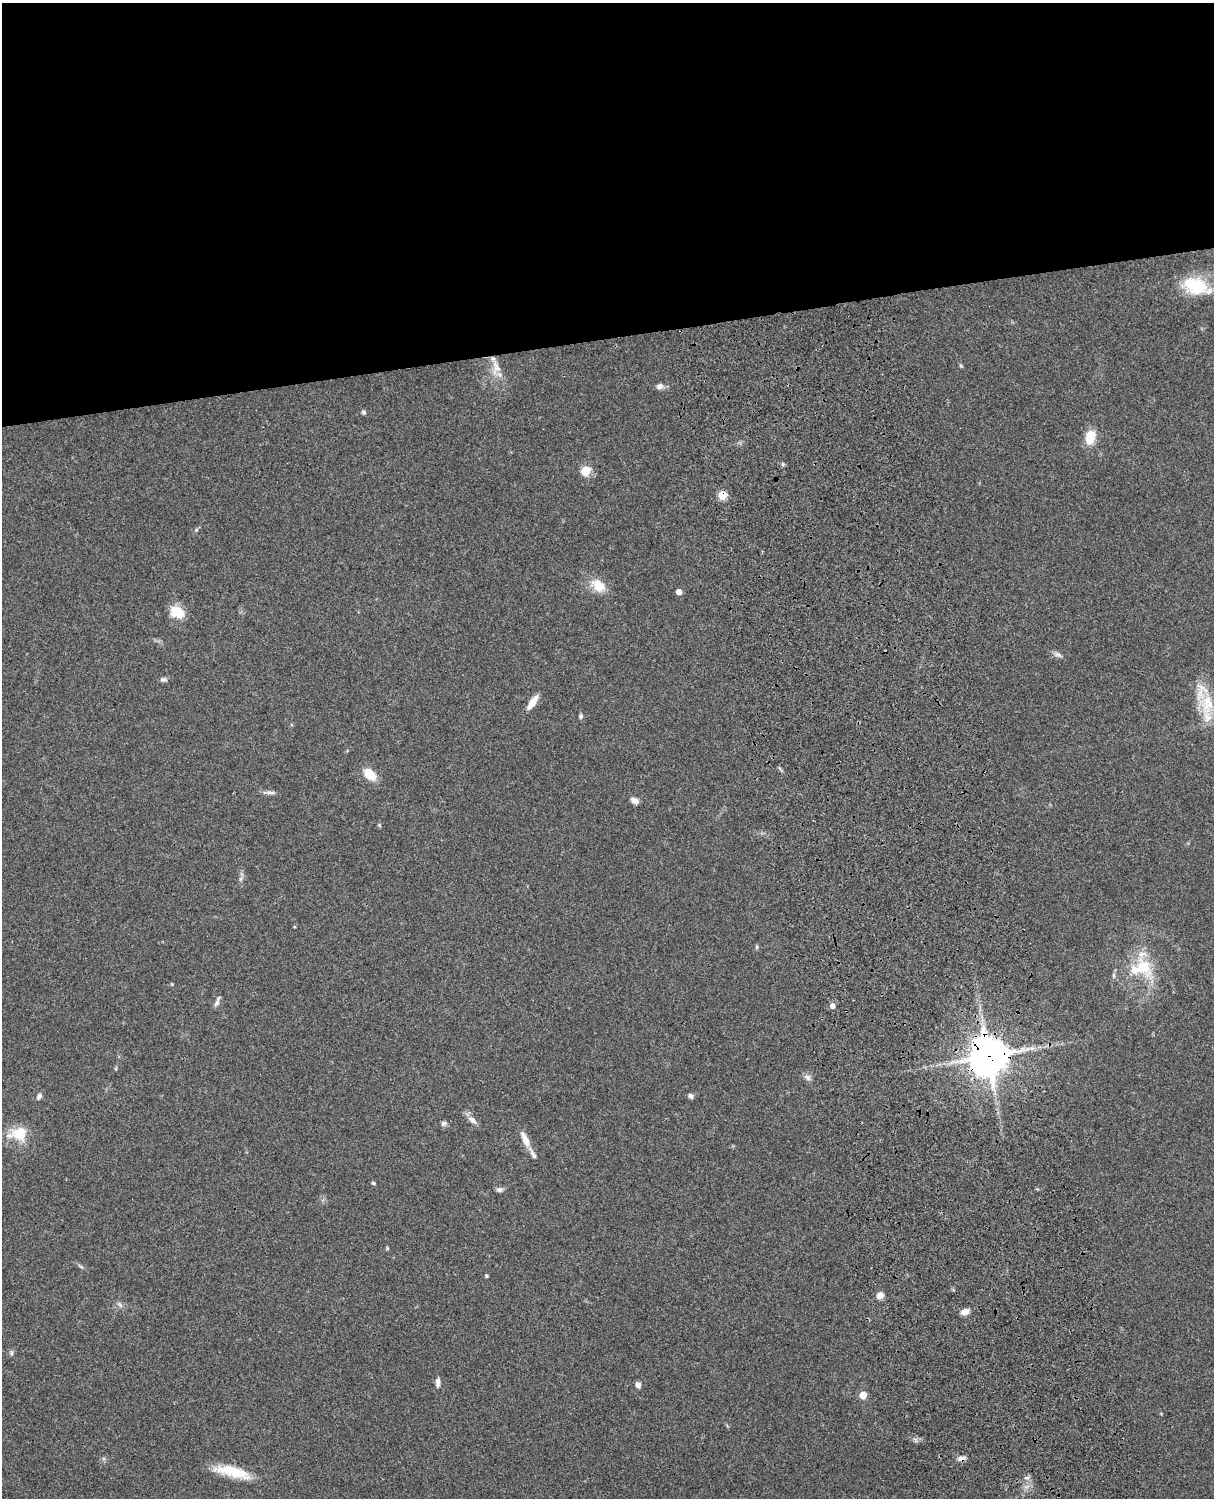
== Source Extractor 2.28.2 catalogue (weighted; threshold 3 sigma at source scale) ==
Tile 2 of 4 x 3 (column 2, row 1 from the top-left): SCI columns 1333-2544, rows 3268-4763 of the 5088 x 4927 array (HDU 1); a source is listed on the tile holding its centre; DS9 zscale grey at full resolution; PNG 1216 x 1500 px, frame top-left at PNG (2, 3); no overlay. Shown black and unused: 22% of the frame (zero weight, under 3 of 4 exposures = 6% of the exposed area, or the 3 px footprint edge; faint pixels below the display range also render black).
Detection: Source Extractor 2.28.2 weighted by HDU 2 'WHT'; one run over the whole footprint, this tile lists its part. Background 0.103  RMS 0.0064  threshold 0.0288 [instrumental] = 3 sigma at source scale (4.5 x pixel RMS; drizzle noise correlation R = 1.50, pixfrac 1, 0.05/0.05 arcsec/px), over >= 5 px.
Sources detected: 49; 2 inside a brighter listed object's ellipse — not listed separately; the other 47 listed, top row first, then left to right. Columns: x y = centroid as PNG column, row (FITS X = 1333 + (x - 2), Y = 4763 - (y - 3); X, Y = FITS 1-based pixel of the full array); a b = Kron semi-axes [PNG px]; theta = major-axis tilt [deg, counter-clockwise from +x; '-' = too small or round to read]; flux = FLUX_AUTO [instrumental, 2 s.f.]
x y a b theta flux
1195 286 33 22 -12 29
961 366 6 4 -19 0.74
496 367 24 11 -86 9.3
659 386 9 7 12 2.6
364 412 5 5 - 1.2
1090 437 16 11 75 11
586 470 5 5 - 33
722 495 5 5 - 24
196 530 6 4 47 0.91
598 585 21 14 -36 11
679 592 4 4 - 4.6
177 612 17 12 -22 12
1058 655 12 6 -26 2.2
163 679 8 6 5 1.7
532 702 18 7 55 7.2
1207 704 31 20 86 21
581 716 6 5 - 1.3
370 774 12 8 -40 15
270 793 16 4 0 2.2
634 800 10 7 -25 2.8
240 879 7 4 89 1.4
757 947 6 4 89 0.84
1143 967 34 20 -58 24
1114 976 8 4 -89 1.3
217 1002 14 4 67 2.1
832 1006 5 5 - 3.1
988 1056 13 12 - 1500
808 1077 9 8 - 2.3
39 1096 8 6 67 1.8
691 1096 7 6 - 1.7
472 1120 13 7 -35 3.4
444 1123 9 6 27 1.7
18 1134 26 17 6 15
525 1139 23 8 -66 6.6
374 1183 5 4 - 0.85
499 1189 8 6 3 2
81 1266 11 3 -35 1.2
486 1276 5 4 - 0.82
880 1295 6 6 - 5.2
120 1305 9 5 -54 1.6
965 1312 8 6 23 5.1
11 1353 7 5 85 1.2
438 1382 12 6 88 2.4
638 1385 6 5 - 2.8
863 1395 5 5 - 14
961 1458 10 6 5 3.1
232 1472 41 11 -13 22
Overlapping masked pixels (flux is a lower limit): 3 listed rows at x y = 722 495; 988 1056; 961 1458